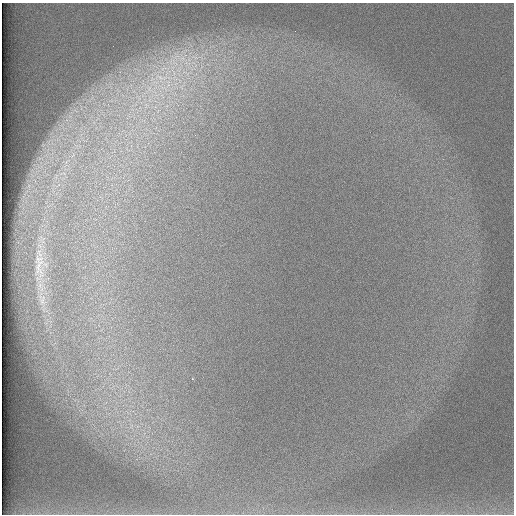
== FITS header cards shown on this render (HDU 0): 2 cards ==
NAXIS1  =                  512 /
NAXIS2  =                  512 /

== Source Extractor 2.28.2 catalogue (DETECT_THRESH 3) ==
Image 512 x 512 px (HDU 0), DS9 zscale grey, 1 PNG px = 1 image px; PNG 516 x 516 px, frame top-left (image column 1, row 512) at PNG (2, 3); no overlay
Background 97.4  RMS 2.9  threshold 8.73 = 3 sigma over >= 5 px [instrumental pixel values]
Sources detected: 6; all 6 listed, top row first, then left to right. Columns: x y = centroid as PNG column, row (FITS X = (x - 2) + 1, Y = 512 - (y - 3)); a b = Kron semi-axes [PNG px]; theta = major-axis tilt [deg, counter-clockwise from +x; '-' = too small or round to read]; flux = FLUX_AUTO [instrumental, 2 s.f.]
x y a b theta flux
195 57 15 5 -18 1500
174 62 16 7 -46 2500
187 63 13 5 -17 1600
161 77 24 8 -10 3500
39 266 31 12 85 3800
42 300 14 6 75 1200